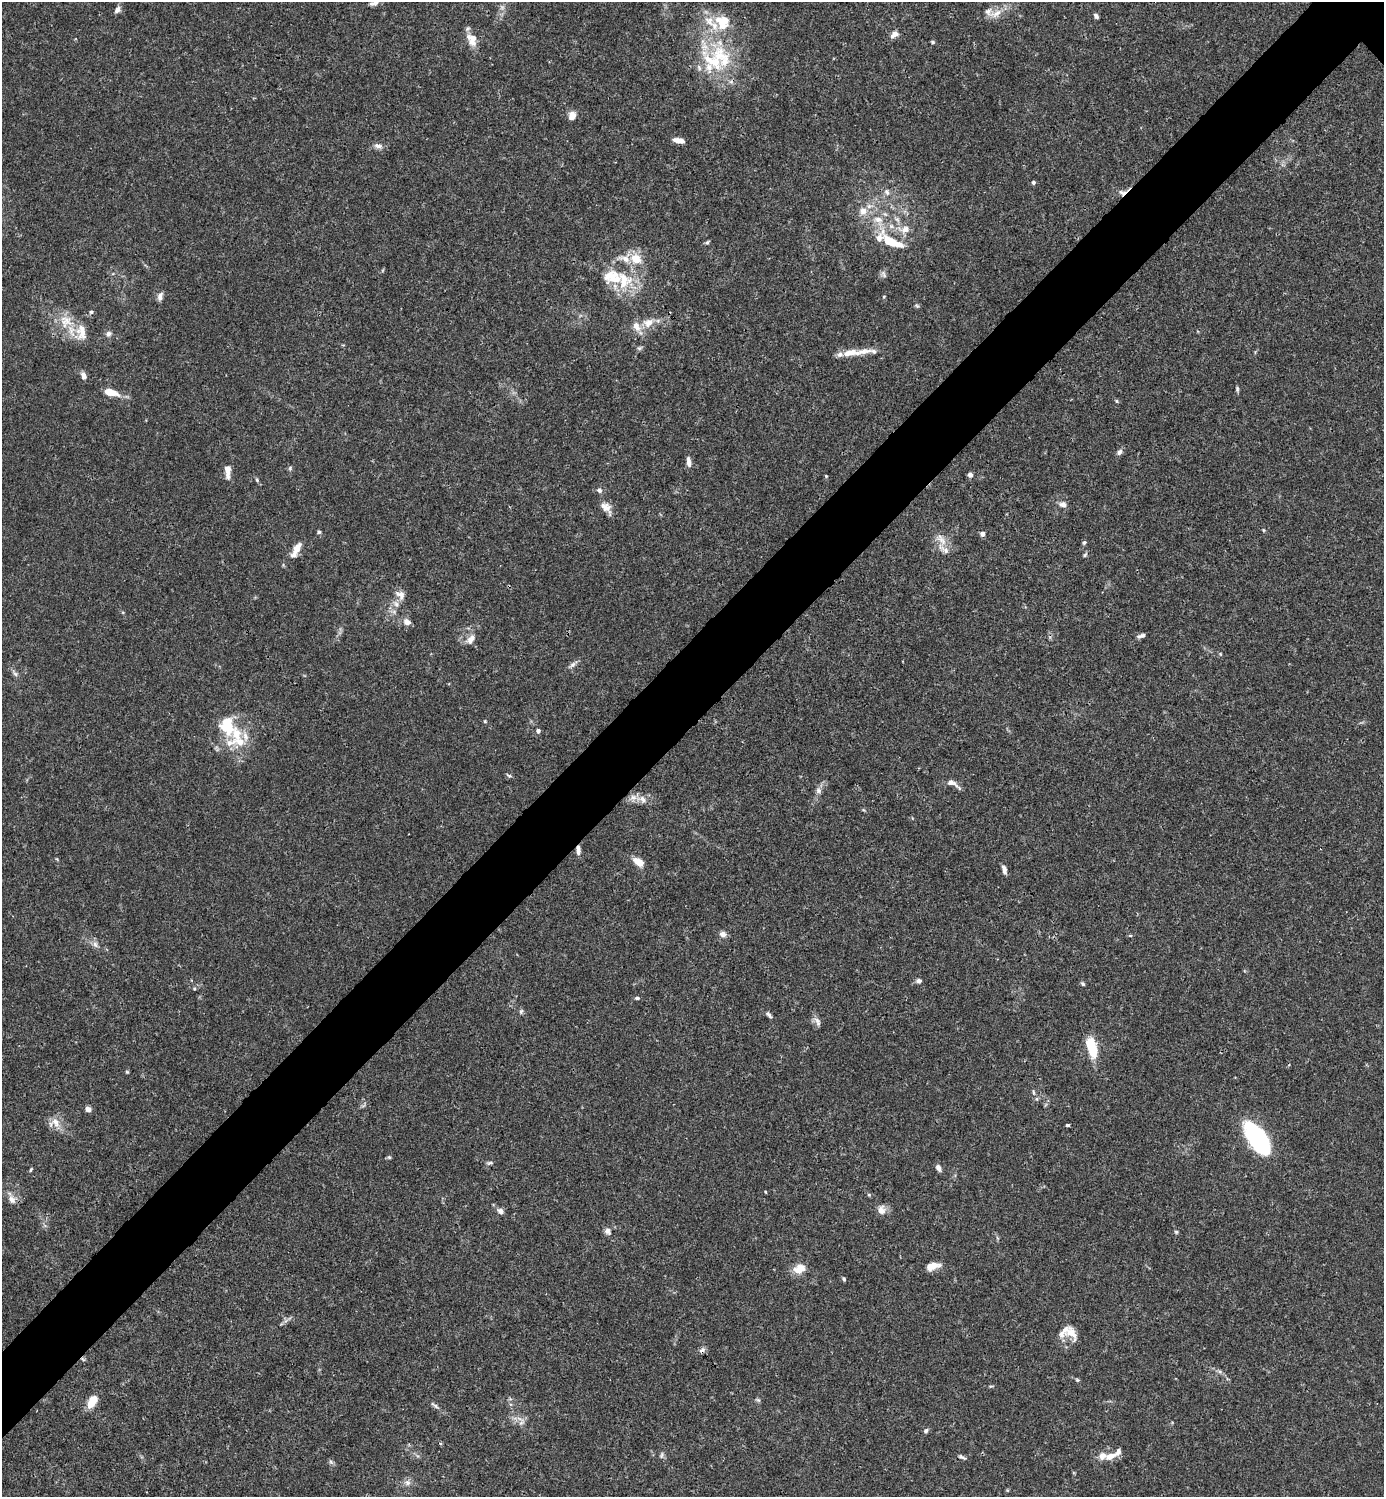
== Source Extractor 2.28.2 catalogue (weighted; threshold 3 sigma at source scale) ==
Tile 7 of 4 x 4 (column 3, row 2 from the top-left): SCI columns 3062-4443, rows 2989-4483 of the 5981 x 5982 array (HDU 1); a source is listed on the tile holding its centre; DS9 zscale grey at full resolution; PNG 1386 x 1499 px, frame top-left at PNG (2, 2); no overlay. Shown black and unused: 6% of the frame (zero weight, under 3 of 4 exposures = <1% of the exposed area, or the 3 px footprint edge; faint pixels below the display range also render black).
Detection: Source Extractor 2.28.2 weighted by HDU 2 'WHT'; one run over the whole footprint, this tile lists its part. Background 0.015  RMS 0.0022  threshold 0.00979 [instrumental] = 3 sigma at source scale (4.5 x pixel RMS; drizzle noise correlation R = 1.50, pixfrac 1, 0.05/0.05 arcsec/px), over >= 5 px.
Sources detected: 138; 1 too faint to see at this stretch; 1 inside a brighter object's white glare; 1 cosmic-ray / hot-pixel residue — not listed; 20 inside a brighter listed object's ellipse — not listed separately; the other 115 listed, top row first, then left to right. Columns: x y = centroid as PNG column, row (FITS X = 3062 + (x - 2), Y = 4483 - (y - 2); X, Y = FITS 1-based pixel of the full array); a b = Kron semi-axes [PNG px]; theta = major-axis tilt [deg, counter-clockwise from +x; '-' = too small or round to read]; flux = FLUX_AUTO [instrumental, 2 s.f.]
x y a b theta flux
374 3 12 5 14 0.72
117 10 7 6 - 0.99
996 13 19 9 27 2.4
1096 16 6 4 -53 0.6
722 23 21 18 -75 6.2
894 34 9 6 39 1.4
472 39 16 12 -69 2.9
933 42 5 4 - 0.34
720 55 31 23 -46 12
572 116 9 7 73 1.7
679 140 13 5 -9 1.4
378 146 12 6 -10 0.97
1033 182 5 4 - 0.38
887 192 7 6 - 0.64
1122 193 11 6 -10 0.96
863 211 10 9 - 1.8
878 219 14 8 -1 2.1
905 229 12 10 22 1.8
707 242 6 5 - 0.33
890 242 22 11 -30 5.3
636 259 12 10 -38 3.6
884 274 11 5 -61 0.56
624 281 24 19 -84 8.2
160 296 10 6 76 0.96
917 306 6 4 -43 0.31
91 312 5 5 - 0.41
66 321 20 18 -32 4.9
648 323 14 11 22 2.5
108 334 8 7 - 0.73
639 348 6 5 - 0.4
851 353 31 9 7 3.7
84 376 9 6 -76 1
1237 389 7 4 -82 0.37
111 392 17 7 -13 3.1
1116 401 5 4 - 0.28
1120 452 9 6 63 0.67
689 462 14 5 -83 1.1
290 468 6 4 47 0.32
227 470 15 6 -88 2.1
970 475 6 5 - 0.72
826 476 4 4 - 0.18
257 480 5 4 - 0.28
599 490 7 6 - 0.6
1063 504 10 7 -17 0.95
605 507 16 9 -41 1.8
1263 530 6 3 -71 0.21
319 532 5 4 - 0.39
982 534 5 5 - 0.93
942 540 17 8 -41 1.9
1084 543 5 4 - 0.37
297 548 15 7 59 2
1085 555 7 4 54 0.35
400 595 14 10 -33 1.5
396 604 8 7 - 0.97
407 622 11 8 -33 1.2
1141 636 10 5 19 0.64
471 639 13 8 53 1.4
573 665 9 6 39 0.72
15 674 8 5 -53 0.57
485 721 4 4 - 0.22
227 726 26 18 -72 7.7
538 731 5 5 - 0.59
245 736 15 7 -80 1.6
509 776 8 4 -13 0.38
953 783 22 6 -30 1.4
819 791 8 6 -82 0.7
633 797 9 7 -14 1.1
643 799 12 7 -52 1.1
578 850 10 5 -88 1.1
639 862 11 7 -35 2.8
1004 869 10 5 -74 0.97
722 934 8 7 - 0.96
1130 935 5 3 - 0.22
95 944 9 6 -63 0.82
919 981 6 5 - 0.68
1083 984 6 4 -46 0.32
194 989 4 4 - 0.24
637 998 6 4 -2 0.38
521 1011 8 5 64 0.41
769 1015 8 5 -52 0.54
817 1022 14 6 -66 0.95
1091 1046 18 7 -73 8.8
127 1072 5 4 - 0.23
1033 1092 6 3 -71 0.29
1037 1099 5 3 - 0.28
88 1109 6 6 - 0.95
56 1122 15 9 -50 2.1
1068 1125 4 3 - 0.43
1255 1135 28 18 -64 20
389 1157 5 5 - 0.33
490 1163 8 4 8 0.41
938 1168 7 5 -63 0.97
31 1170 6 4 70 0.25
765 1192 4 3 - 0.18
12 1199 13 8 -50 1.4
881 1210 12 10 -68 1.5
500 1211 8 6 -37 0.81
607 1231 8 7 - 0.94
1176 1232 5 4 - 0.28
933 1266 13 7 18 2.4
800 1269 16 11 20 2.6
844 1279 5 4 - 0.35
1071 1333 20 15 -47 3.2
83 1359 8 3 -45 0.28
1077 1380 6 4 -44 0.3
758 1400 6 5 - 0.34
92 1401 13 7 55 4.1
435 1405 15 5 -37 0.71
522 1422 11 6 61 0.79
926 1431 6 5 - 0.5
662 1455 9 3 79 0.43
1111 1456 14 8 22 2.1
962 1457 10 4 -30 0.49
331 1462 7 4 -71 0.39
408 1483 8 8 - 0.91
Overlapping masked pixels (flux is a lower limit): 3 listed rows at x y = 1122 193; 578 850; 83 1359
Isophote crosses this tile's border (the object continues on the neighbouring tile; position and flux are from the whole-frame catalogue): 1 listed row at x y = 374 3